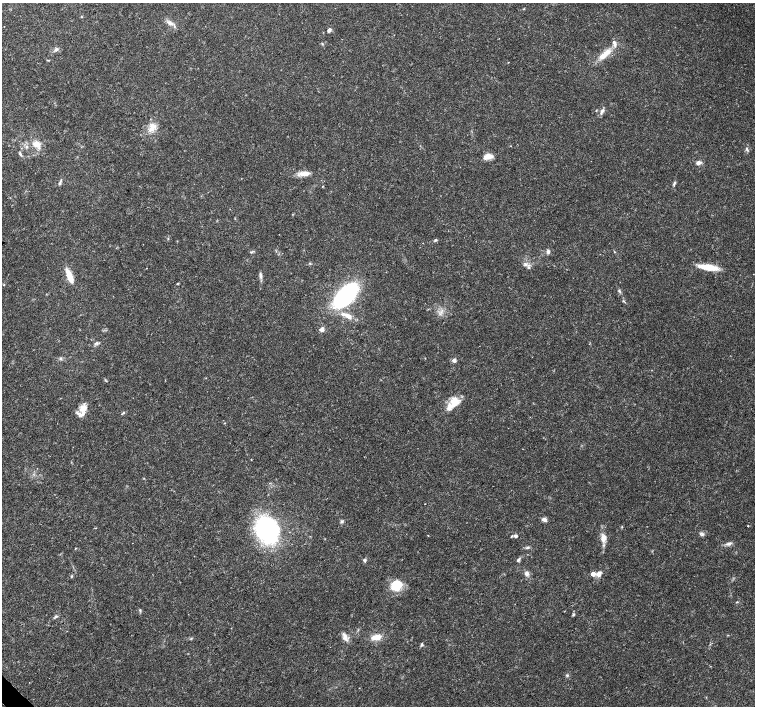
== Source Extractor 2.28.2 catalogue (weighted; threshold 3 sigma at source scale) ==
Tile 7 of 4 x 4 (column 3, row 2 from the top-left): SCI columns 3011-4516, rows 2972-4379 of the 6027 x 6007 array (HDU 1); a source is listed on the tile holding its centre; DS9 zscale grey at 2 x 2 block average (1 PNG px = mean of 2 x 2 image px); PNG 757 x 708 px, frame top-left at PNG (2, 3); no overlay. Shown black and unused: <1% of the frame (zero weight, under 3 of 4 exposures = <1% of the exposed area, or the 3 px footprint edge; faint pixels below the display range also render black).
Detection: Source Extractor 2.28.2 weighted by HDU 2 'WHT'; one run over the whole footprint, this tile lists its part. Background 0.0132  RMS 0.002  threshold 0.00896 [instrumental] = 3 sigma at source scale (4.5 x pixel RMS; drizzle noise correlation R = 1.50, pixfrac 1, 0.0396/0.0396 arcsec/px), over >= 5 px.
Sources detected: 75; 4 inside a brighter listed object's ellipse — not listed separately; the other 71 listed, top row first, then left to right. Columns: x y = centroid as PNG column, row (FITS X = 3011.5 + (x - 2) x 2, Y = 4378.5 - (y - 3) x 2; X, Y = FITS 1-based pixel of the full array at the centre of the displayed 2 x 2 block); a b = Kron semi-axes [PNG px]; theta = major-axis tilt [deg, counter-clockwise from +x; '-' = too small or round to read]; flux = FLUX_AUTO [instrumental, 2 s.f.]
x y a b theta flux
170 23 8 4 -27 2.1
329 30 6 4 53 1.1
614 42 5 4 - 1.3
322 44 3 2 - 0.34
56 49 6 4 24 1.1
607 52 12 7 39 5.2
596 110 3 2 - 0.24
602 111 10 4 60 1.5
152 127 14 8 59 4.6
36 144 6 5 - 5
27 147 4 3 - 0.8
747 149 7 3 -63 0.77
20 154 7 3 -59 0.84
488 156 10 6 12 3.7
698 163 6 4 16 1.7
305 174 15 6 3 3.7
60 183 9 3 71 0.89
674 184 8 3 76 0.83
322 187 3 2 - 0.24
435 240 4 3 - 0.62
251 252 5 3 - 0.54
548 252 5 4 - 1.1
614 252 3 2 - 0.28
310 263 3 3 - 0.45
525 264 5 4 - 1.3
709 267 21 6 -9 8.6
70 276 14 5 -68 7.3
261 276 9 3 -82 1.3
177 284 4 2 - 0.38
4 285 3 2 - 0.25
619 291 6 3 -50 0.75
346 295 19 9 44 79
623 301 3 3 - 0.4
347 316 19 5 -23 5
322 329 5 4 - 2
96 343 5 4 - 0.96
60 358 4 3 - 0.69
454 360 5 4 - 1.4
454 402 13 10 88 6.9
82 409 16 8 78 4.9
123 413 4 2 - 0.46
224 423 3 2 - 0.21
37 468 2 2 - 0.17
425 504 2 2 - 0.15
544 519 5 4 - 2.1
342 521 5 4 - 0.76
748 526 2 2 - 0.4
622 527 3 2 - 0.31
267 529 12 9 -67 140
702 534 6 4 -23 0.99
428 535 2 2 - 0.88
515 536 4 4 - 1.3
603 538 9 6 71 3.5
729 543 9 4 16 1.5
528 547 4 3 - 0.68
75 549 3 2 - 0.24
364 560 5 4 - 0.81
518 560 6 3 58 0.88
527 573 6 5 - 1.7
593 574 3 3 - 5.5
599 574 6 5 - 2.5
72 576 4 2 - 0.38
396 585 12 10 57 12
737 602 3 2 - 0.35
140 610 4 3 - 0.59
573 615 4 3 - 0.59
56 616 5 3 - 0.66
345 637 12 5 -70 2.6
376 637 10 6 8 5.3
422 645 5 3 - 0.61
567 675 4 4 - 0.61
Diffuse or blended objects may show on this block-average render without a row.